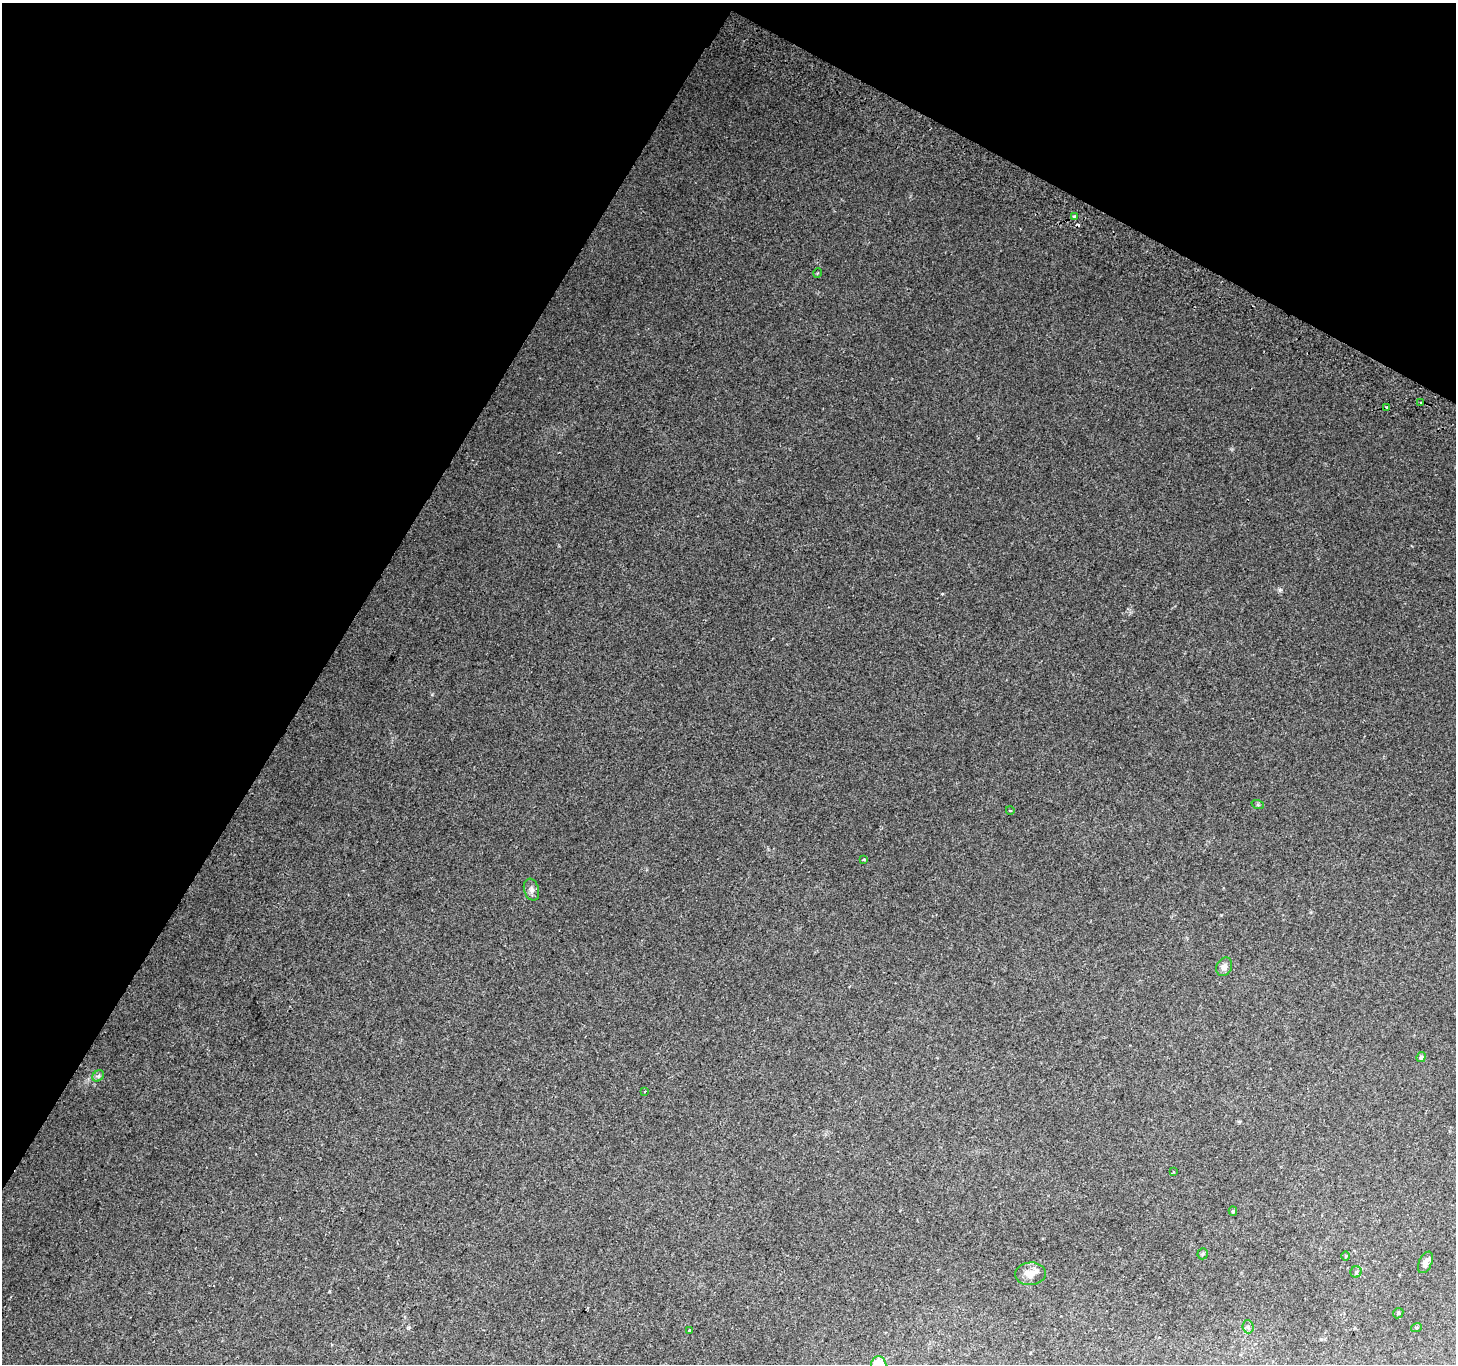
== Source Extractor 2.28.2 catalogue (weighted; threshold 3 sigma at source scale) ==
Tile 2 of 4 x 4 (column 2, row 1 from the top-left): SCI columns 1485-2938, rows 4386-5747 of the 5868 x 5981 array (HDU 1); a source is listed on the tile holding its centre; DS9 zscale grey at full resolution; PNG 1458 x 1366 px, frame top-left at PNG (2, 3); each listed source drawn as its Kron ellipse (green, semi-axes under 4 px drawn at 4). Shown black and unused: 29% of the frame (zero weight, under 2 of 3 exposures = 2% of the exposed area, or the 3 px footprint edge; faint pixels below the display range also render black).
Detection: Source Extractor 2.28.2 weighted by HDU 2 'WHT'; one run over the whole footprint, this tile lists its part. Background 0.0659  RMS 0.011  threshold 0.0492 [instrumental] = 3 sigma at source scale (4.5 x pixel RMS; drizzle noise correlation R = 1.50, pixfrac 1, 0.0396/0.0396 arcsec/px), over >= 5 px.
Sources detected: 27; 2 cosmic-ray / hot-pixel residue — neither listed nor drawn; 1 inside a brighter listed object's ellipse — not listed separately; the other 24 listed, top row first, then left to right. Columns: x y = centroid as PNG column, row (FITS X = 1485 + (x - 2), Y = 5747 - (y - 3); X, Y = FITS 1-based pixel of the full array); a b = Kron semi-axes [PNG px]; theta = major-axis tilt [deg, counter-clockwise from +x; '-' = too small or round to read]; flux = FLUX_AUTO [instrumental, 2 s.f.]
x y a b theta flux
1074 217 4 3 - 3.1
818 273 4 3 - 0.97
1421 403 3 3 - 1.8
1387 407 3 3 - 3
1258 805 6 4 -19 1.4
1010 810 4 3 - 0.98
864 860 3 3 - 1.9
531 890 11 7 -73 4
1224 967 9 7 64 4.5
1421 1057 5 4 - 2.3
98 1076 6 5 - 2.1
645 1091 3 2 - 0.92
1173 1172 3 3 - 1.6
1233 1211 4 4 - 1.5
1203 1254 6 5 - 1.8
1346 1256 5 3 - 0.92
1425 1262 11 6 65 4.9
1356 1272 5 5 - 2
1030 1274 15 11 5 11
1398 1313 5 4 - 1.4
1248 1327 6 5 - 2.3
1416 1328 5 4 - 1.3
690 1330 3 3 - 4.2
879 1364 8 7 - 20
Isophote crosses this tile's border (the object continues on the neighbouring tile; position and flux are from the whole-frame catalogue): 1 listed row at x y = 879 1364
Unlisted compact peaks at least as high as the median listed source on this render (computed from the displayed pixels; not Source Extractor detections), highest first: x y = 1280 590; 942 594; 1221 915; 329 1291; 432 695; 409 1327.